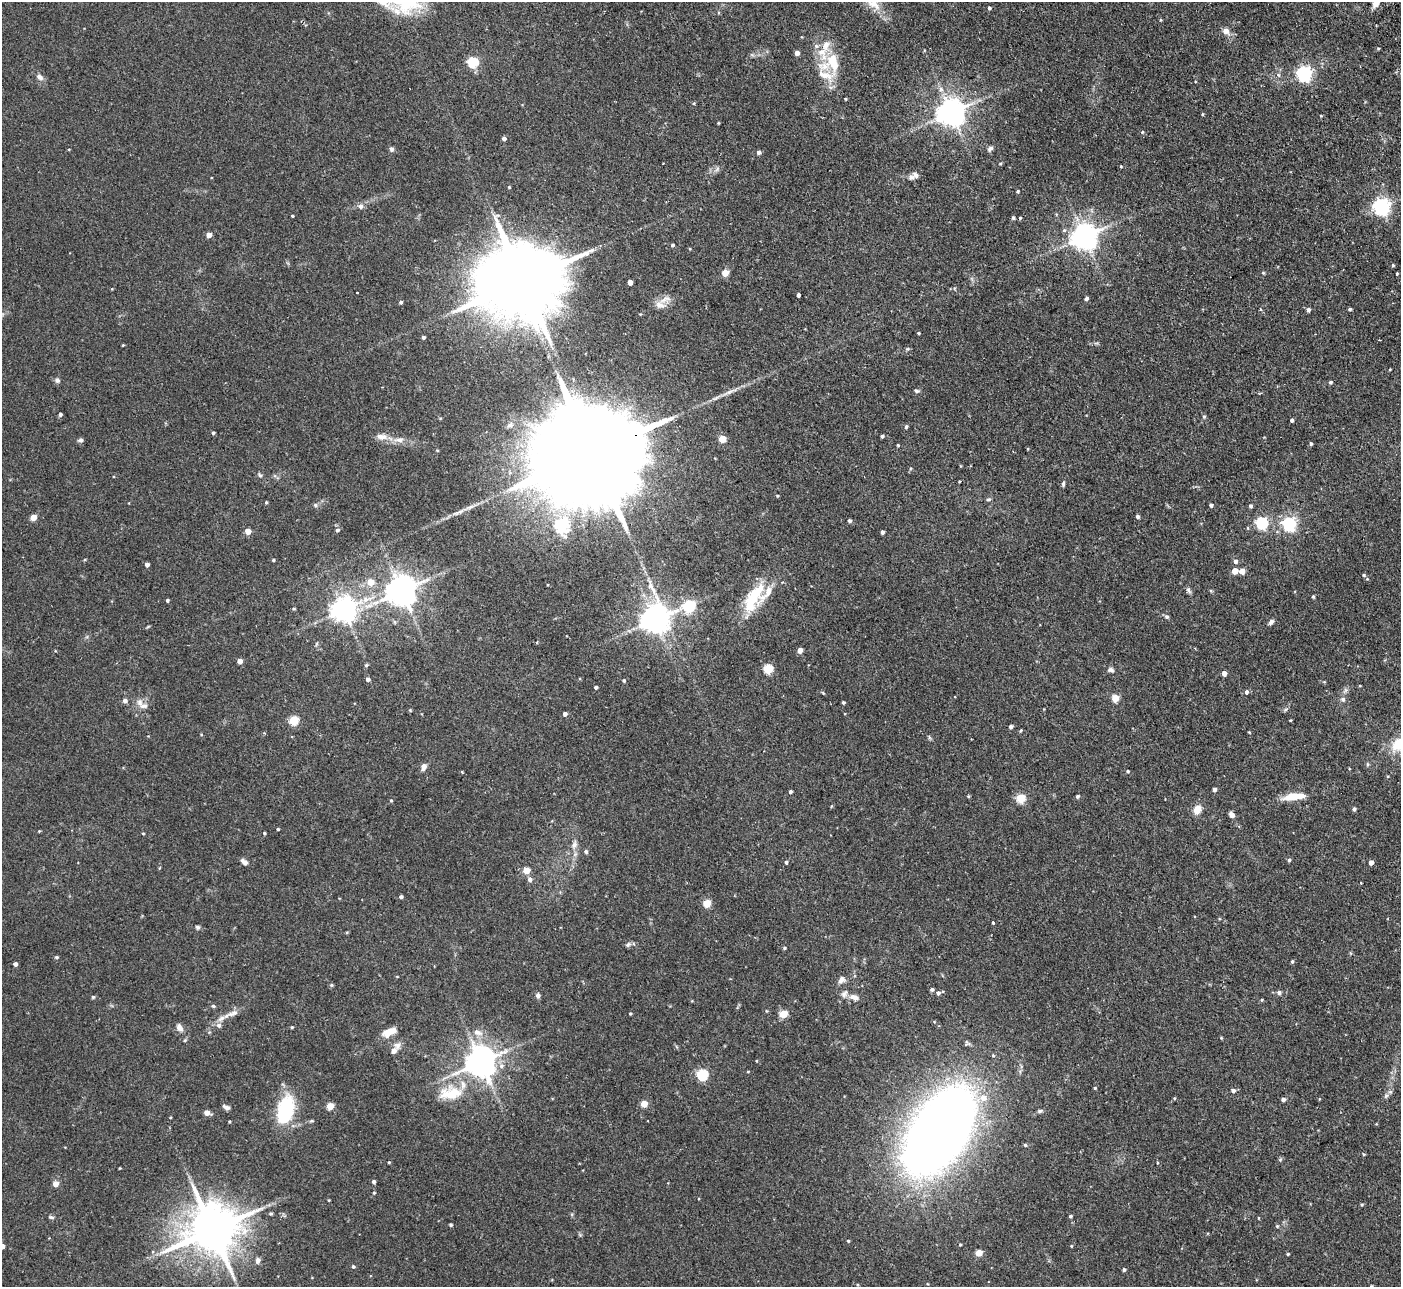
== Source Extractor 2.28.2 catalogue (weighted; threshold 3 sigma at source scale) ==
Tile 10 of 4 x 4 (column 2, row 3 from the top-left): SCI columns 1453-2851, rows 1467-2751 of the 5702 x 5634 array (HDU 1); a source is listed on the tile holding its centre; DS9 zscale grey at full resolution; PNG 1403 x 1289 px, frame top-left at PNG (2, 2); no overlay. Shown black and unused: <1% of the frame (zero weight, under 2 of 3 exposures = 3% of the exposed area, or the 3 px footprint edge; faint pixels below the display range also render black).
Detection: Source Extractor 2.28.2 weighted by HDU 2 'WHT'; one run over the whole footprint, this tile lists its part. Background 0.0933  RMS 0.0062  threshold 0.028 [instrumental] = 3 sigma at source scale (4.5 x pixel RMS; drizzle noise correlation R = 1.50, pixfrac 1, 0.05/0.05 arcsec/px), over >= 5 px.
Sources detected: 250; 4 inside a brighter object's white glare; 1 cosmic-ray / hot-pixel residue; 1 long thin detection or spike segment (spike, bleed or trail) — not listed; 10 inside a brighter listed object's ellipse — not listed separately; the other 234 listed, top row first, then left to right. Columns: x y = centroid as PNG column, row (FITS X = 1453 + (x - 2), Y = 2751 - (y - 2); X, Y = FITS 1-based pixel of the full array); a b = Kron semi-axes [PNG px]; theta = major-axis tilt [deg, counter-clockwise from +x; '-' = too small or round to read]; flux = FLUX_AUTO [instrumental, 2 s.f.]
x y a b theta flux
873 3 23 14 -48 12
1376 3 9 7 46 5.2
989 8 4 3 - 0.98
1226 31 8 7 - 3.3
816 46 7 6 - 1.7
1378 48 4 3 - 0.66
797 53 4 4 - 2.8
473 62 5 5 - 50
831 63 30 22 28 22
1304 74 6 6 - 160
1278 75 6 4 -87 0.91
40 77 10 7 -35 2.5
845 99 3 3 - 0.53
951 112 8 8 - 770
1202 114 5 3 - 0.5
1321 116 4 3 - 0.48
718 123 3 3 - 0.48
1142 132 4 4 - 0.61
504 138 4 4 - 2
391 149 6 5 - 1.4
990 149 7 5 44 1.8
759 152 4 4 - 2.2
1000 164 4 3 - 0.61
1121 166 4 4 - 0.53
717 169 8 4 54 1.3
911 177 12 7 9 2.4
509 187 3 3 - 0.59
1018 191 3 3 - 0.66
361 206 6 6 - 2.2
1381 206 6 6 - 220
292 216 3 2 - 0.65
1013 218 4 4 - 1
1020 218 3 3 - 0.59
209 235 4 4 - 5.4
1084 237 8 8 - 630
672 245 5 4 - 0.86
1393 265 4 3 - 0.67
725 273 5 4 - 9.2
1263 273 5 4 - 0.63
1397 274 3 2 - 0.57
523 281 31 18 20 10000
630 282 4 4 - 3.6
357 293 3 2 - 0.63
798 295 3 3 - 6.2
1086 298 4 4 - 1.6
665 299 18 8 23 4.6
401 302 4 4 - 1.2
1350 309 3 3 - 1
1308 310 4 4 - 1.9
640 314 3 3 - 0.45
918 333 3 3 - 0.63
423 337 4 3 - 1.3
123 345 3 3 - 0.45
907 349 6 4 43 0.78
1390 369 3 3 - 0.48
57 380 7 6 - 1.6
1330 382 4 4 - 1
916 391 6 5 - 1.1
60 414 4 4 - 1.3
1204 416 6 4 0 0.65
1292 420 4 3 - 1.2
510 425 9 6 30 2.1
906 427 5 4 - 0.88
213 433 4 3 - 1
380 436 11 9 -19 3.7
882 436 3 3 - 1.2
722 439 5 4 - 13
80 440 6 5 - 1.5
399 440 14 7 3 3.9
1311 444 4 4 - 0.96
898 445 3 3 - 0.72
592 453 74 21 21 32000
260 475 7 4 -58 1
1063 484 7 4 81 1.1
777 496 4 3 - 0.64
988 499 6 5 - 1.1
266 502 4 3 - 0.68
315 505 6 5 - 1
1211 505 4 4 - 1.4
1251 506 4 4 - 1.1
33 517 4 4 - 8.6
1137 517 4 4 - 1.5
850 521 4 4 - 1.3
561 523 32 25 -60 29
1262 523 5 5 - 80
1289 524 6 6 - 120
337 530 5 4 - 1.2
248 531 4 4 - 7
882 532 4 3 - 1.4
273 560 4 3 - 0.76
1235 561 5 5 - 1.8
147 564 4 4 - 2.4
1235 571 4 4 - 8.2
1242 571 4 4 - 5
1364 575 5 4 - 0.73
1367 579 4 4 - 0.48
370 582 5 5 - 9.4
650 586 15 7 87 4.3
1189 590 10 4 -60 1.4
401 591 9 8 - 1100
1313 596 4 3 - 0.75
752 598 34 14 54 19
167 600 3 3 - 0.96
689 606 6 6 - 58
294 609 4 3 - 0.6
343 610 8 7 - 570
1167 617 6 5 - 1.1
654 619 8 8 - 680
1271 622 7 5 46 1.7
800 650 4 4 - 4.3
240 661 4 4 - 4.3
366 665 5 5 - 0.76
768 669 5 5 - 33
1110 670 8 6 -2 1.7
1224 673 4 4 - 3.5
368 679 5 4 - 1.7
624 681 5 4 - 0.79
596 687 3 3 - 1.2
1247 692 5 5 - 1.5
823 693 5 4 - 0.6
1115 698 5 5 - 14
1343 699 7 6 - 1.6
125 701 5 5 - 2.3
843 702 3 3 - 0.94
144 706 14 7 -5 3.6
565 714 4 4 - 1.9
294 720 5 5 - 29
1290 720 4 2 - 0.47
1011 727 4 4 - 1.5
1021 730 4 3 - 0.64
201 734 4 3 - 0.46
1398 744 13 9 44 18
423 767 8 6 66 2.9
1128 771 4 3 - 0.76
1214 789 4 4 - 2
790 792 4 4 - 1.2
968 796 4 4 - 0.6
1077 796 4 4 - 0.99
1294 796 22 7 8 13
1021 798 5 5 - 28
391 800 5 3 - 0.52
1197 809 10 8 53 6.1
1354 809 4 3 - 1.3
1231 815 6 5 - 2.8
278 829 3 3 - 0.73
39 831 4 4 - 0.47
143 833 4 3 - 0.48
264 833 3 3 - 0.7
574 844 10 7 58 2.5
586 852 5 5 - 1.1
1289 860 4 4 - 0.94
244 862 8 5 -42 2.7
786 862 4 4 - 1.2
1371 862 4 4 - 2.6
526 870 5 5 - 10
530 879 6 5 - 2.3
1361 883 3 2 - 0.38
401 897 4 3 - 1.3
707 903 5 5 - 18
993 922 3 3 - 1.1
198 927 5 5 - 1.1
347 932 5 3 - 0.54
628 944 8 5 37 1.3
784 948 4 4 - 0.79
56 957 5 4 - 0.73
1292 962 4 4 - 0.7
15 964 4 4 - 1.9
397 976 4 3 - 0.41
841 980 10 7 51 2.6
331 985 6 4 72 0.68
932 989 4 4 - 1.2
1279 992 6 5 - 1.2
938 993 5 5 - 1.5
538 996 6 5 - 1.8
93 997 4 4 - 0.67
854 997 12 7 -15 3.6
1262 1000 4 4 - 0.61
213 1006 5 5 - 0.83
233 1013 16 7 21 3.7
630 1013 3 3 - 0.61
783 1014 5 4 - 20
219 1025 7 6 - 2.1
292 1027 3 3 - 0.62
179 1028 10 7 -56 2.9
389 1032 16 8 23 7.2
478 1032 14 8 -20 4.6
1221 1038 4 3 - 0.47
397 1045 10 9 - 2.9
394 1051 6 5 - 3.4
481 1062 9 9 - 1000
702 1074 5 5 - 53
1095 1088 4 3 - 0.62
1233 1091 5 5 - 1.7
450 1093 35 18 6 20
1386 1096 7 5 44 1.4
1174 1098 4 3 - 0.48
1283 1099 4 4 - 1.7
644 1104 4 4 - 10
330 1106 5 4 - 12
226 1107 9 5 -20 2
286 1110 25 13 74 51
1040 1111 7 5 22 0.98
207 1113 5 4 - 5.2
170 1118 3 2 - 0.6
229 1121 3 3 - 0.66
648 1121 2 2 - 0.38
1376 1124 4 3 - 0.42
940 1132 82 44 59 660
1025 1145 4 3 - 0.73
1363 1154 5 3 - 0.58
1280 1160 6 4 1 0.73
389 1162 3 3 - 0.54
373 1181 4 4 - 1.4
55 1184 4 4 - 6.1
374 1193 4 4 - 0.58
329 1200 4 3 - 0.43
1362 1205 5 4 - 0.7
271 1214 4 3 - 0.82
1070 1216 4 3 - 0.88
51 1217 8 4 -12 0.98
1259 1218 4 3 - 0.43
451 1225 3 3 - 0.72
1277 1226 4 4 - 0.73
212 1230 16 13 26 3100
848 1241 4 3 - 0.65
960 1245 3 3 - 0.64
2 1246 4 4 - 2.8
1071 1246 4 3 - 0.46
979 1253 5 4 - 10
1288 1254 4 3 - 0.62
258 1260 8 6 90 1.9
353 1266 4 3 - 0.89
1124 1270 4 3 - 1
1371 1286 4 3 - 0.72
Overlapping masked pixels (flux is a lower limit): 1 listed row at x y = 592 453
Isophote crosses this tile's border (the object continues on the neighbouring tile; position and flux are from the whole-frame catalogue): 5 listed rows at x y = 873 3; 1376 3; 1398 744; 2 1246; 1371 1286